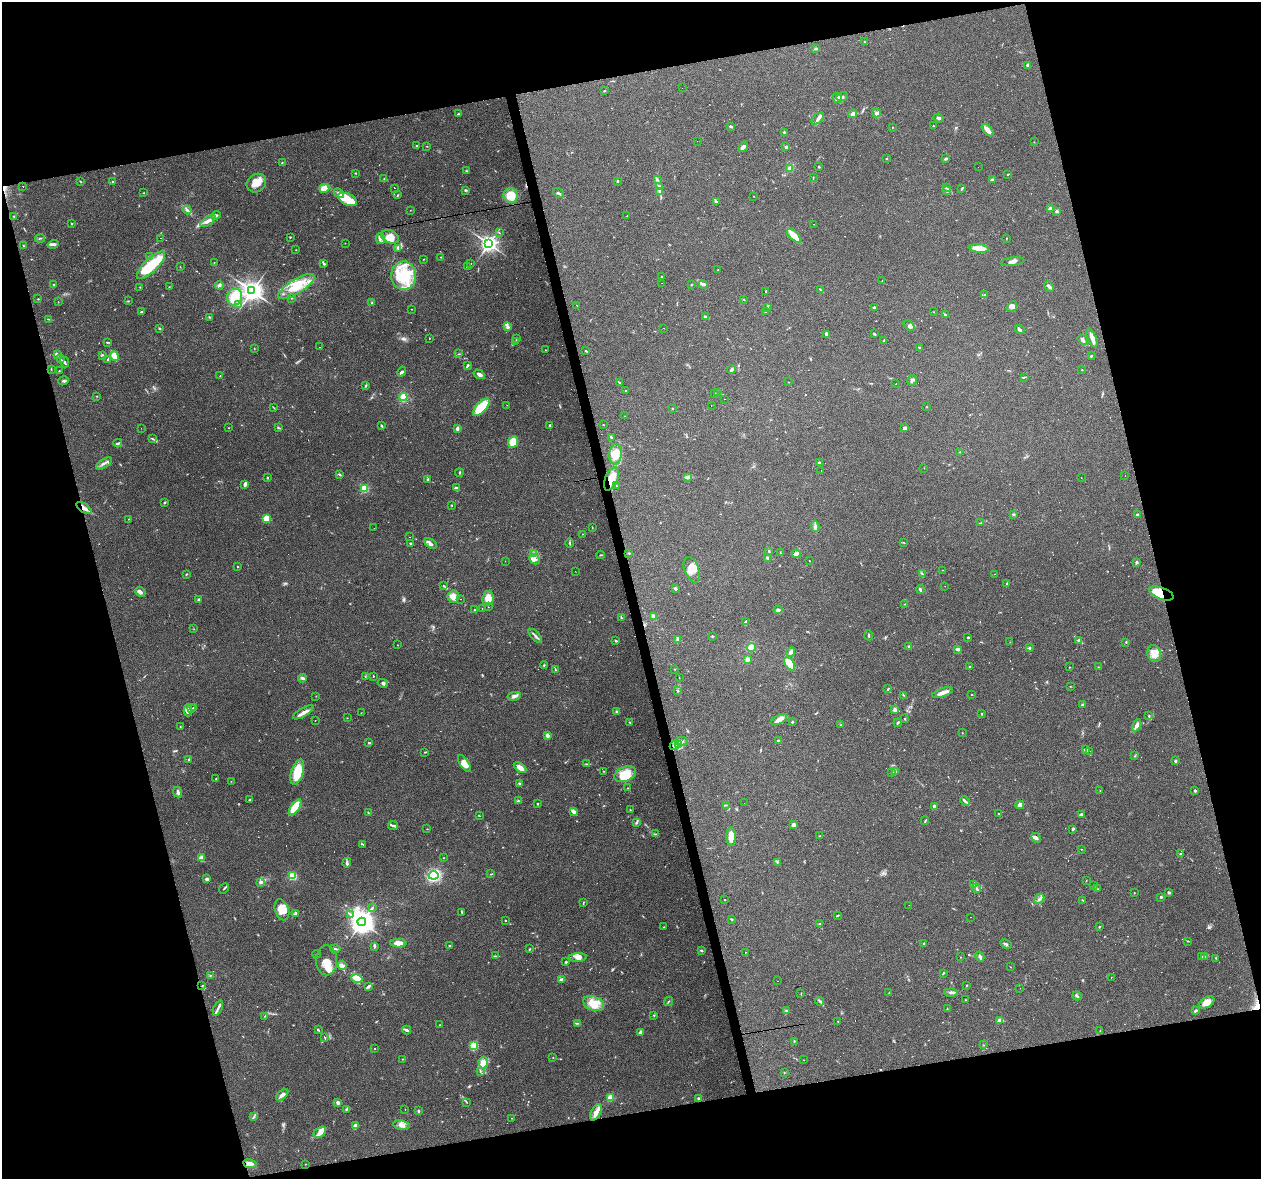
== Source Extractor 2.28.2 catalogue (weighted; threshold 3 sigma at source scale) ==
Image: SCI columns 1-5036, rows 84-4790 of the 5036 x 4824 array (HDU 1 of 3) = the unmasked area's bounding box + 8 px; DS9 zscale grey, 4 x 4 block average (1 PNG px = mean of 4 x 4 image px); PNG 1263 x 1181 px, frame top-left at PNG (2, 2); each listed source drawn as its Kron ellipse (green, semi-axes under 4 px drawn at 4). Shown black and unused: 30% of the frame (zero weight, under 3 of 4 exposures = <1% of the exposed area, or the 3 px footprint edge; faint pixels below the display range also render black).
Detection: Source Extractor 2.28.2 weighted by HDU 2 'WHT'. Background 0.102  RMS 0.0062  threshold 0.0279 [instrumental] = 3 sigma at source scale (4.5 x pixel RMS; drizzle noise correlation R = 1.50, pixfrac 1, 0.0396/0.0396 arcsec/px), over >= 5 px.
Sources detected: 762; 7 too faint to see at this stretch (4 x 4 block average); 4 inside a brighter object's white glare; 64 cosmic-ray / hot-pixel residue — neither listed nor drawn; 17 coinciding with a brighter row at this scale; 70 inside a brighter listed object's ellipse — not listed separately; of the other 600, all 500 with FLUX_AUTO >= 1.03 (the completeness limit of this list) listed and drawn (100 fainter detections not listed), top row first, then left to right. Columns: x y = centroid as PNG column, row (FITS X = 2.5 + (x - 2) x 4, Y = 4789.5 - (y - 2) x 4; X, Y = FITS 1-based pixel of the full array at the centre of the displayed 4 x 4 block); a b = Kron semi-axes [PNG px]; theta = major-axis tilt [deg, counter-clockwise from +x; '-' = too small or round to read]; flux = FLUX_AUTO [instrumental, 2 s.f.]
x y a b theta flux
865 42 2 2 - 1.4
816 48 3 2 - 3.7
1028 65 2 2 - 31
682 88 2 2 - 5.4
604 91 3 2 - 2.4
842 97 6 3 24 12
837 98 5 4 - 15
876 113 4 3 - 8.5
458 114 2 2 - 2.9
853 114 4 3 - 10
939 118 5 2 - 6.9
818 119 7 3 42 14
731 126 4 2 - 5.6
933 126 2 2 - 6.6
892 127 2 2 - 1.6
988 130 7 4 -48 23
784 132 3 2 - 4.3
697 141 2 2 - 1.7
1034 142 2 2 - 1.6
416 146 2 2 - 2.2
427 146 2 2 - 1.2
743 147 6 2 50 14
786 147 3 3 - 5.1
886 158 2 2 - 2.8
945 159 3 2 - 5.7
282 162 2 2 - 2.1
819 167 3 2 - 2.7
978 167 2 2 - 1.2
790 168 3 3 - 11
466 171 2 2 - 1.7
355 173 2 2 - 1.4
1008 174 3 2 - 2.6
384 178 2 2 - 1.4
813 178 2 2 - 1.3
658 180 2 2 - 2
992 180 3 3 - 8.8
80 181 3 2 - 2.1
113 181 2 2 - 3.7
617 181 2 2 - 7.6
256 183 10 8 37 44
23 186 2 2 - 1.1
660 187 3 2 - 3.6
946 187 2 2 - 3
324 188 5 3 - 44
394 188 2 2 - 22
962 188 4 2 - 4.3
465 190 3 2 - 4
946 191 3 2 - 3.7
660 192 4 3 - 6
143 193 2 2 - 1.3
339 193 6 3 -47 8.7
559 193 6 2 -37 8.6
397 195 2 2 - 1.5
511 195 7 7 - 66
753 196 2 2 - 1.2
347 199 10 5 -24 43
716 202 3 2 - 6.3
1050 208 3 2 - 9.3
187 210 4 3 - 8.1
410 210 2 2 - 1.2
1057 211 2 2 - 9.7
216 215 5 2 - 5.6
13 216 2 2 - 1.7
627 216 2 2 - 2.1
208 221 9 3 34 18
72 224 2 2 - 10
814 224 2 2 - 2.2
499 233 2 2 - 1.8
794 236 9 4 -46 44
290 237 2 2 - 2.7
390 237 9 6 -23 41
40 238 5 2 - 3.3
161 238 2 2 - 2
380 238 5 4 - 11
1007 238 2 2 - 1.5
345 243 2 2 - 1.3
53 244 5 3 - 8.9
488 244 3 3 - 1900
24 246 3 2 - 1.7
398 248 3 3 - 4.9
979 248 10 3 -5 52
296 250 2 2 - 1.6
149 257 2 2 - 2.2
441 257 2 2 - 1.7
424 259 2 2 - 1.2
214 262 2 2 - 1.2
1012 262 12 2 7 12
324 264 4 2 - 3.9
471 264 2 2 - 3.4
151 265 18 7 44 140
180 267 2 2 - 1.3
467 267 2 2 - 4.6
718 270 2 2 - 1.5
404 276 14 12 88 160
662 277 3 2 - 2.5
882 281 2 2 - 1.4
662 283 2 2 - 1.3
703 284 4 3 - 13
54 285 2 2 - 2.5
219 285 4 2 - 4.9
692 285 3 2 - 1.7
296 286 21 7 32 89
1049 286 6 2 -52 12
140 287 2 2 - 1.9
169 287 3 2 - 1.8
821 290 4 2 - 2.9
252 291 3 3 - 2800
766 292 3 2 - 2.7
985 295 4 2 - 2
235 297 8 7 - 72
292 298 3 2 - 1.7
38 299 2 2 - 2.1
744 299 2 2 - 1.7
128 301 2 2 - 1.8
58 302 2 2 - 1.1
372 302 2 2 - 2.7
239 304 3 2 - 3.6
577 305 2 2 - 1
767 307 3 2 - 3
874 307 2 2 - 5.2
1012 307 6 4 51 14
411 309 2 2 - 1.1
141 312 3 2 - 3.3
765 312 2 2 - 4
934 312 3 2 - 1.3
945 315 3 2 - 3.5
210 317 2 2 - 1.6
705 317 3 2 - 6.5
49 319 3 2 - 2.5
909 326 6 3 -39 12
508 327 2 2 - 3.8
160 328 3 2 - 4.5
664 328 2 2 - 5.5
1020 329 5 2 - 7.9
827 334 4 2 - 11
874 334 3 2 - 3.1
429 338 2 2 - 1.4
516 338 2 2 - 1.6
1092 338 10 3 -68 24
884 340 2 2 - 13
1083 340 5 2 - 7.5
107 342 3 2 - 3.1
516 342 3 2 - 4.8
319 347 2 2 - 1.3
254 348 2 2 - 1.6
920 348 3 2 - 2.8
545 350 2 2 - 1.1
586 351 3 2 - 2.3
57 354 3 2 - 6.9
458 354 3 2 - 2.4
103 355 2 2 - 1.8
114 356 5 3 - 55
1091 356 2 2 - 3.7
61 359 2 2 - 4
108 359 3 2 - 4
64 362 5 2 - 7.3
468 365 3 2 - 6
51 369 3 2 - 1.5
731 370 4 2 - 6.8
1082 370 2 2 - 1.5
59 371 2 2 - 1.4
402 372 5 3 - 6.8
479 374 6 3 -33 12
220 376 2 2 - 1.9
1024 377 3 2 - 3.7
912 380 5 3 - 7.6
63 381 5 2 - 6
788 382 2 2 - 1.6
619 383 2 2 - 2
896 384 2 2 - 1.7
366 386 2 2 - 3.2
625 390 2 2 - 2.5
717 392 2 2 - 1.5
715 394 2 2 - 1.8
97 396 2 2 - 2
403 397 4 3 - 51
725 399 2 2 - 2.5
507 405 2 2 - 1.1
711 406 2 2 - 5
273 407 4 2 - 2.1
481 407 11 5 46 98
927 407 2 2 - 1.2
672 409 2 2 - 1.5
624 416 2 2 - 1.2
603 425 2 2 - 1.6
381 426 3 2 - 4
550 426 3 2 - 2.9
141 428 2 2 - 2
229 428 2 2 - 1.5
278 428 3 2 - 3.8
904 428 3 3 - 8.7
457 429 3 2 - 8.9
611 437 4 2 - 6.9
152 439 2 2 - 2.3
513 442 6 5 - 64
118 443 4 2 - 6.2
960 452 2 2 - 1.6
615 454 10 6 85 59
104 463 9 2 34 11
819 463 2 2 - 22
924 468 2 2 - 1.6
821 471 2 2 - 1.6
459 473 4 2 - 3.6
339 474 2 2 - 3.1
1125 475 2 2 - 2
688 477 2 2 - 3.9
267 478 2 2 - 3.8
1081 478 2 2 - 1.2
427 479 3 2 - 3.7
611 479 12 6 67 49
245 484 3 2 - 13
616 485 3 2 - 2
364 488 2 2 - 240
456 488 4 3 - 7.7
164 503 3 2 - 3.8
451 505 2 2 - 1.9
84 508 9 3 -35 19
1014 514 4 2 - 3.7
1137 515 4 2 - 6.8
266 518 2 2 - 160
128 519 2 2 - 1.4
981 523 2 2 - 1.2
815 526 5 2 - 7.7
592 527 2 2 - 1.6
374 528 2 2 - 1.5
583 534 2 2 - 1.3
410 537 2 2 - 1.1
903 542 2 2 - 1.4
430 543 7 3 -30 11
570 543 4 2 - 3.7
410 544 2 2 - 2.7
769 551 3 2 - 3.2
534 553 4 2 - 5.2
629 553 2 2 - 2.3
780 553 2 2 - 2.2
796 554 4 4 - 8.8
600 555 4 2 - 2.9
767 558 4 2 - 5.6
534 559 5 5 - 17
505 561 2 2 - 15
809 561 2 2 - 1.1
1136 562 3 3 - 4.6
238 567 2 2 - 2
692 570 13 7 -70 42
942 570 2 2 - 1.3
575 571 2 2 - 2.7
186 574 2 2 - 3.1
922 574 3 2 - 2.3
994 574 2 2 - 1.8
1007 584 3 2 - 3.7
443 586 2 2 - 1.6
945 586 2 2 - 1.9
675 589 4 2 - 5.2
920 589 4 2 - 5.5
140 592 5 4 - 11
1161 593 13 5 -21 130
453 597 6 5 - 27
488 598 8 5 80 39
199 599 2 2 - 4.1
461 599 2 2 - 1.2
904 604 3 2 - 1.9
488 607 2 2 - 1.1
482 608 2 2 - 7.9
474 610 2 2 - 1.3
778 610 4 3 - 12
654 616 4 3 - 10
622 618 2 2 - 1.5
746 622 4 3 - 9.1
194 629 2 2 - 1.1
869 635 5 2 - 3.5
535 636 9 2 -47 10
712 636 3 2 - 3.3
968 637 2 2 - 11
678 639 4 3 - 8.7
1079 640 4 3 - 5.9
616 641 2 2 - 2.7
1010 642 2 2 - 1.1
1126 642 2 2 - 2.4
397 645 2 2 - 1.1
909 646 3 2 - 3.9
751 647 4 4 - 37
1029 648 3 2 - 6.7
958 649 3 2 - 10
790 652 5 3 - 8
1154 653 9 7 -73 37
747 660 4 3 - 14
790 663 7 4 -59 56
544 665 4 2 - 2.2
969 667 2 2 - 1.9
1069 667 2 2 - 1.2
1098 667 2 2 - 2.3
675 669 2 2 - 2.2
555 670 4 2 - 3.8
365 676 2 2 - 1.3
373 676 2 2 - 2.4
679 677 2 2 - 1.1
302 678 4 3 - 6.6
383 683 5 3 - 7.1
1070 686 2 2 - 1.4
888 689 3 2 - 3
678 691 3 2 - 3.3
942 693 11 3 18 29
972 694 2 2 - 1.7
903 695 3 2 - 2.9
316 696 2 2 - 1.6
514 696 7 4 11 12
1082 705 4 2 - 6.2
194 707 3 2 - 3.2
191 709 3 2 - 4.6
895 709 2 2 - 43
188 710 6 3 89 19
616 711 3 2 - 4.5
303 712 11 3 30 19
361 713 2 2 - 1.1
982 713 2 2 - 2
1149 716 3 2 - 3.1
347 718 2 2 - 1.3
905 719 2 2 - 3
315 720 2 2 - 1
779 720 8 4 26 18
630 722 2 2 - 1.4
792 722 2 2 - 9
898 723 4 2 - 4
841 725 2 2 - 1.8
1137 725 6 3 62 14
180 727 2 2 - 2.1
962 733 2 2 - 1
547 735 3 3 - 14
681 741 6 2 0 9.1
778 741 3 2 - 3.6
369 743 4 2 - 3.6
678 744 4 2 - 7
674 745 5 2 - 7.3
1086 750 3 2 - 13
1089 751 2 2 - 1.5
425 752 3 2 - 2.3
1135 756 2 2 - 1.6
189 759 2 2 - 2.8
1175 761 2 2 - 10
464 763 9 4 -56 28
587 764 3 2 - 3
520 768 7 3 -36 32
603 771 2 2 - 1.3
895 771 2 2 - 1.5
297 772 13 6 73 110
891 772 2 2 - 2.9
625 774 11 7 24 100
216 778 3 2 - 2.3
231 781 2 2 - 1
519 783 3 2 - 4.1
628 788 3 2 - 2.4
1100 790 2 2 - 1.2
1195 791 2 2 - 4.8
178 792 5 3 - 9
249 800 2 2 - 3.8
518 801 3 2 - 4.6
965 801 5 2 - 8.3
744 803 2 2 - 1.1
537 804 3 2 - 2.5
726 805 2 2 - 1.9
1020 805 4 3 - 22
934 806 2 2 - 25
295 807 9 4 56 120
630 810 3 2 - 2.7
573 812 4 4 - 10
368 813 2 2 - 2.1
999 814 2 2 - 1.7
1081 814 3 2 - 5.4
480 816 2 2 - 1.8
925 821 4 2 - 3.2
637 822 3 2 - 3.1
393 825 5 2 - 6.2
794 825 4 3 - 11
427 829 2 2 - 1.3
1073 830 3 2 - 3.6
655 834 2 2 - 1.9
820 836 2 2 - 2
731 837 9 4 -90 47
1036 838 5 3 - 8.9
363 844 4 2 - 2.7
1081 849 2 2 - 1.1
1180 854 2 2 - 4.6
201 858 3 3 - 28
444 858 2 2 - 1.2
347 863 5 2 - 7.7
777 863 2 2 - 1.8
491 874 4 2 - 2.4
433 875 5 4 - 220
292 876 2 2 - 280
207 879 3 2 - 10
1086 881 2 2 - 1.2
261 882 3 2 - 9.5
973 885 3 2 - 3.8
1094 885 3 2 - 3.5
224 888 6 2 52 3.8
977 888 5 2 - 6.3
1098 889 2 2 - 1.8
1134 893 2 2 - 1.8
1169 893 4 2 - 3.5
1161 897 2 2 - 5.3
1039 899 5 3 - 9.9
725 900 2 2 - 2.1
1083 900 2 2 - 2.2
583 902 2 2 - 1.8
909 905 2 2 - 1.2
372 908 3 2 - 3.2
282 910 11 7 -72 37
462 912 3 2 - 2.5
295 913 3 3 - 5.7
350 914 2 2 - 2
837 916 4 2 - 3.3
971 917 2 2 - 7.3
732 919 3 2 - 3.4
506 920 2 2 - 1.6
362 922 4 4 - 3300
819 924 3 2 - 3.9
1099 926 2 2 - 2.1
663 927 2 2 - 2
1188 941 4 2 - 2.1
398 943 8 4 -2 27
924 943 2 2 - 4.3
1006 944 6 2 -28 6.8
374 946 3 2 - 4.9
449 946 2 2 - 4.2
335 949 5 2 - 4.9
529 949 3 2 - 1.9
701 950 3 2 - 3.9
745 952 2 2 - 1.6
316 954 4 2 - 3.8
495 956 3 2 - 3.1
980 956 5 3 - 9.8
1205 956 3 2 - 4.7
578 957 9 4 2 15
961 957 2 2 - 1.3
1202 957 2 2 - 2.7
1216 958 2 2 - 2.5
327 960 15 10 -90 34
566 962 2 2 - 11
342 965 5 4 - 11
1010 967 2 2 - 1.1
943 973 3 2 - 3
211 975 3 2 - 2.9
1111 977 2 2 - 2.9
357 978 6 4 -12 18
562 980 3 3 - 15
777 981 2 2 - 1.6
967 985 2 2 - 2.6
202 986 2 2 - 2.1
368 987 3 2 - 5.1
1020 988 2 2 - 1.2
951 992 7 3 -3 8.2
801 993 2 2 - 1.2
889 993 2 2 - 1.6
1077 996 5 2 - 5.9
965 1000 2 2 - 2
668 1001 5 2 - 3.1
820 1002 4 2 - 4.8
1207 1002 8 5 31 37
594 1004 11 7 -21 63
218 1008 8 2 66 9
947 1009 3 2 - 1.9
786 1011 2 2 - 2.2
1196 1011 4 2 - 5.6
654 1015 2 2 - 1.8
265 1016 2 2 - 1.6
1000 1020 2 2 - 21
838 1021 2 2 - 2.3
578 1023 2 2 - 1.7
439 1025 2 2 - 1.1
318 1030 4 2 - 3.4
407 1030 4 3 - 8.3
1100 1030 2 2 - 1.4
640 1032 4 2 - 12
325 1038 4 2 - 2.2
794 1041 3 2 - 2.6
984 1045 2 2 - 1.7
474 1046 3 3 - 47
375 1049 2 2 - 3
553 1057 2 2 - 1.4
402 1059 2 2 - 1.4
804 1060 2 2 - 1.5
483 1063 6 4 -89 31
480 1071 3 2 - 3.2
784 1073 2 2 - 1.1
282 1095 7 4 42 15
610 1098 4 3 - 30
698 1099 2 2 - 2.3
338 1102 4 3 - 13
467 1102 2 2 - 1.6
405 1109 2 2 - 1.2
346 1110 3 2 - 3.1
418 1111 2 2 - 14
596 1112 9 5 61 24
254 1116 3 2 - 3.2
512 1118 2 2 - 1.4
401 1125 8 4 -11 20
355 1126 4 3 - 24
320 1132 7 4 36 21
250 1164 7 4 -8 17
305 1164 2 2 - 1.4
Overlapping masked pixels (flux is a lower limit): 3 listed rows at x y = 611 479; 84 508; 1161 593
Diffuse or blended objects may show on this block-average render without a row.